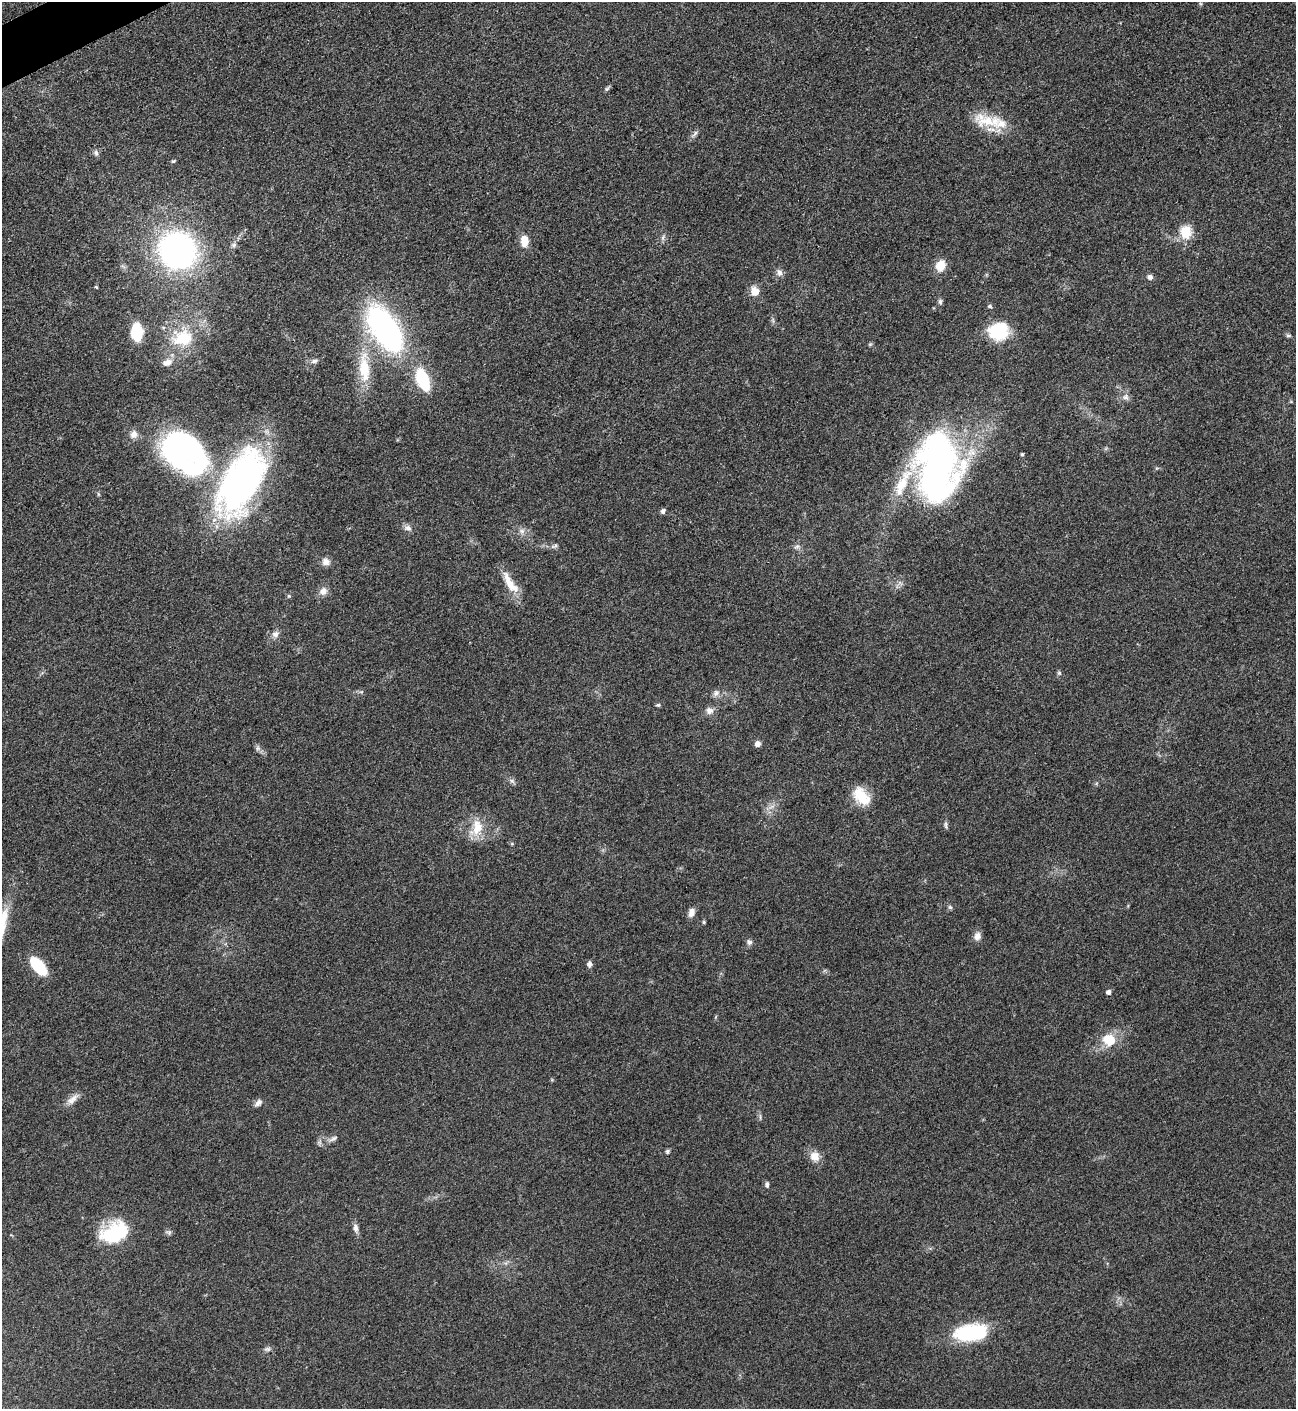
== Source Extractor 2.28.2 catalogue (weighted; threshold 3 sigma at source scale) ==
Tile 11 of 4 x 4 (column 3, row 3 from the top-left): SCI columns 2752-4045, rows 1415-2821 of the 5636 x 5647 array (HDU 1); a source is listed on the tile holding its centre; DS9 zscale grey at full resolution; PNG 1298 x 1411 px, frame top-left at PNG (2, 2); no overlay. Shown black and unused: <1% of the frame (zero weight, under 3 of 5 exposures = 1% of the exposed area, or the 3 px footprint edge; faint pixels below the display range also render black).
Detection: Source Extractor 2.28.2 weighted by HDU 2 'WHT'; one run over the whole footprint, this tile lists its part. Background 0.095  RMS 0.0068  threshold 0.0304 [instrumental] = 3 sigma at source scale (4.5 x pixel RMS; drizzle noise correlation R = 1.50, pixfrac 1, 0.05/0.05 arcsec/px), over >= 5 px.
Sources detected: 73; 2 inside a brighter object's white glare — not listed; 2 inside a brighter listed object's ellipse — not listed separately; the other 69 listed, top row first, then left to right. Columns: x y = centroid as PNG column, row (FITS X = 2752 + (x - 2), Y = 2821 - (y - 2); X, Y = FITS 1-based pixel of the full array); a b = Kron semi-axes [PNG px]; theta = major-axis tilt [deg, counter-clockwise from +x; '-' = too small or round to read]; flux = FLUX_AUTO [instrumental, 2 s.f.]
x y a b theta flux
607 89 7 5 44 1.2
987 121 38 18 -14 22
695 134 12 5 50 2.1
96 153 9 6 -64 2.1
173 161 6 4 21 0.9
1186 232 17 14 -82 13
524 241 13 9 89 8.3
234 245 8 6 23 1.8
177 250 34 32 -37 180
940 266 12 9 67 11
779 272 10 7 -75 3
1150 277 7 6 - 2.4
755 291 12 10 -76 6.8
940 302 7 5 -89 1.6
990 306 6 5 - 1.1
385 329 45 22 -58 180
998 331 18 16 14 42
137 332 12 8 -86 35
1288 335 8 4 -12 1.3
184 338 16 11 2 29
314 361 9 5 16 2.1
167 363 14 9 16 4.9
364 368 43 15 -86 27
423 380 18 9 -68 46
1126 397 9 8 - 2.9
134 434 11 10 - 4
180 447 33 30 -6 190
1022 454 4 4 - 0.99
938 467 73 44 88 270
241 483 73 37 61 240
663 511 6 5 - 1.8
408 528 11 8 -14 3
522 531 8 8 - 3
555 546 10 4 27 1.5
797 547 9 6 32 2
326 562 10 9 - 3.9
510 583 34 10 -57 13
323 591 11 10 - 4.5
289 596 6 3 -71 0.81
275 634 9 8 - 3.3
1059 673 6 5 - 1.3
361 692 6 4 18 0.97
716 693 10 8 52 2.9
658 705 6 5 - 1
709 711 10 9 - 3.8
758 744 6 6 - 3.3
258 748 8 6 -21 2
512 781 7 6 - 1.8
861 796 24 14 -51 18
946 825 11 4 -89 1.5
477 827 25 15 87 14
950 907 6 5 - 1.3
691 913 11 7 73 3.9
977 936 11 8 77 4
749 942 8 7 - 2
589 964 7 6 - 2.4
38 966 18 9 -51 32
1109 992 5 4 - 2.8
1109 1040 19 17 -34 15
72 1099 19 8 42 5.1
258 1103 10 7 40 2.9
333 1138 13 5 28 2.6
667 1151 6 5 - 1.2
815 1156 13 12 - 6.8
767 1185 7 5 -84 1.6
356 1228 10 6 -86 3.1
117 1231 30 25 18 36
970 1332 35 17 8 47
267 1349 9 6 0 1.8